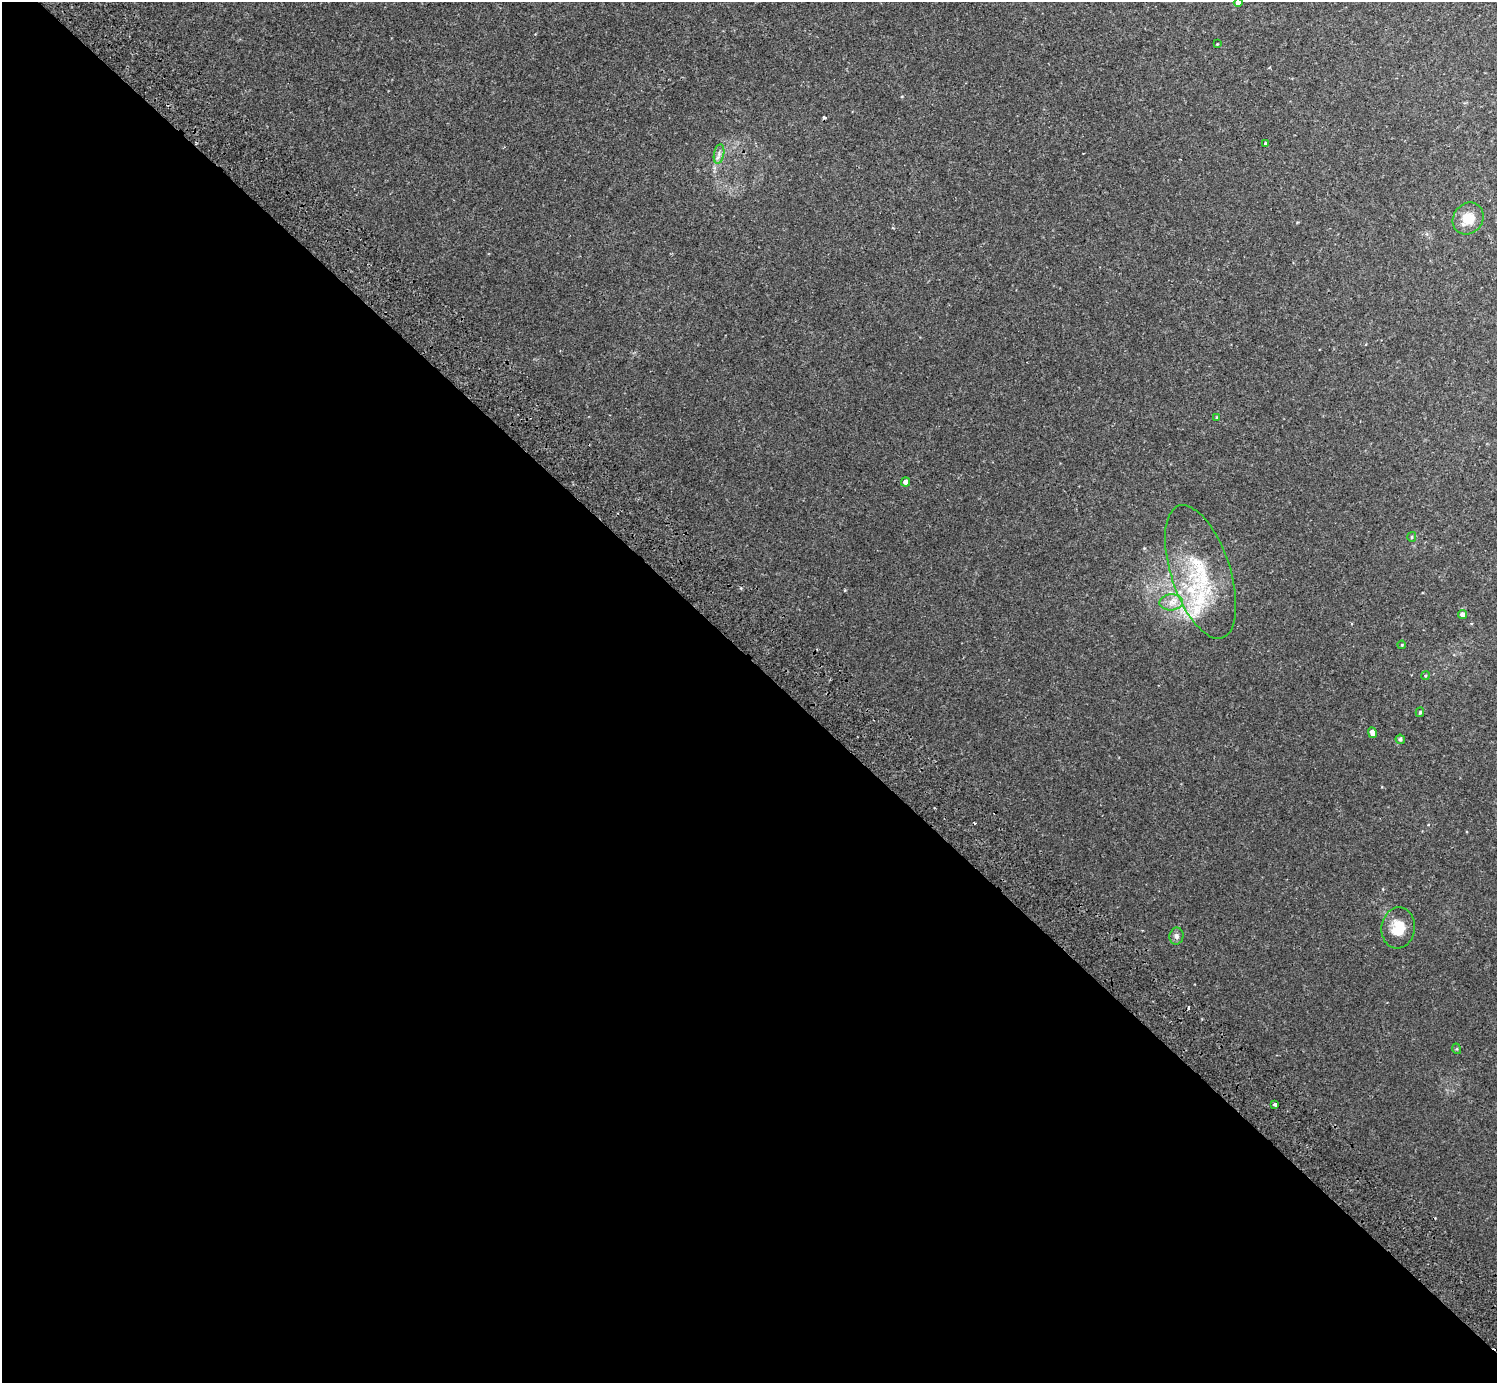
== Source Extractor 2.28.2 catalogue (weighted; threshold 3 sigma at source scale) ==
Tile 9 of 4 x 4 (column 1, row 3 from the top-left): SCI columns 44-1538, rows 1586-2966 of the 6070 x 6072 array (HDU 1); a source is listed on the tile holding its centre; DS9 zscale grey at full resolution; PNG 1499 x 1385 px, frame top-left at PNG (2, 2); each listed source drawn as its Kron ellipse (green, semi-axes under 4 px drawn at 4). Shown black and unused: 52% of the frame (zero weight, under 2 of 3 exposures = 3% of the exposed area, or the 3 px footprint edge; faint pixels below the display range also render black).
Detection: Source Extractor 2.28.2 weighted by HDU 2 'WHT'; one run over the whole footprint, this tile lists its part. Background 0.00818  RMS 0.0055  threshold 0.0245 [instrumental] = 3 sigma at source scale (4.5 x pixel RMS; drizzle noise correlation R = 1.50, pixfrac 1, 0.05/0.05 arcsec/px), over >= 5 px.
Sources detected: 25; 3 cosmic-ray / hot-pixel residue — neither listed nor drawn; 2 inside a brighter listed object's ellipse — not listed separately; the other 20 listed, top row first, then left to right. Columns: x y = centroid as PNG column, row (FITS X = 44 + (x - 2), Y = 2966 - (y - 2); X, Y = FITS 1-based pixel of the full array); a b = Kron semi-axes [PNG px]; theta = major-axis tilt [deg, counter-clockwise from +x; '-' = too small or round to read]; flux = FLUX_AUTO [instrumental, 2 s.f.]
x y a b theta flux
1238 3 4 4 - 2.6
1217 44 3 3 - 0.35
1265 144 4 3 - 0.81
719 154 10 5 79 1.9
1468 218 17 14 53 9.3
1217 417 3 3 - 0.46
906 482 4 4 - 3.5
1412 537 5 4 - 0.71
1201 572 70 29 -72 42
1171 602 12 8 3 4.1
1462 615 4 4 - 2.6
1402 645 4 3 - 0.42
1425 676 4 3 - 0.52
1420 712 5 3 - 0.79
1372 733 5 4 - 2.9
1400 739 4 4 - 1.1
1398 928 20 16 81 11
1176 936 8 7 - 1.8
1457 1049 5 3 - 0.47
1275 1104 4 3 - 2.5
Isophote crosses this tile's border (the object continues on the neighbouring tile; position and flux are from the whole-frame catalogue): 1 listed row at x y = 1238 3